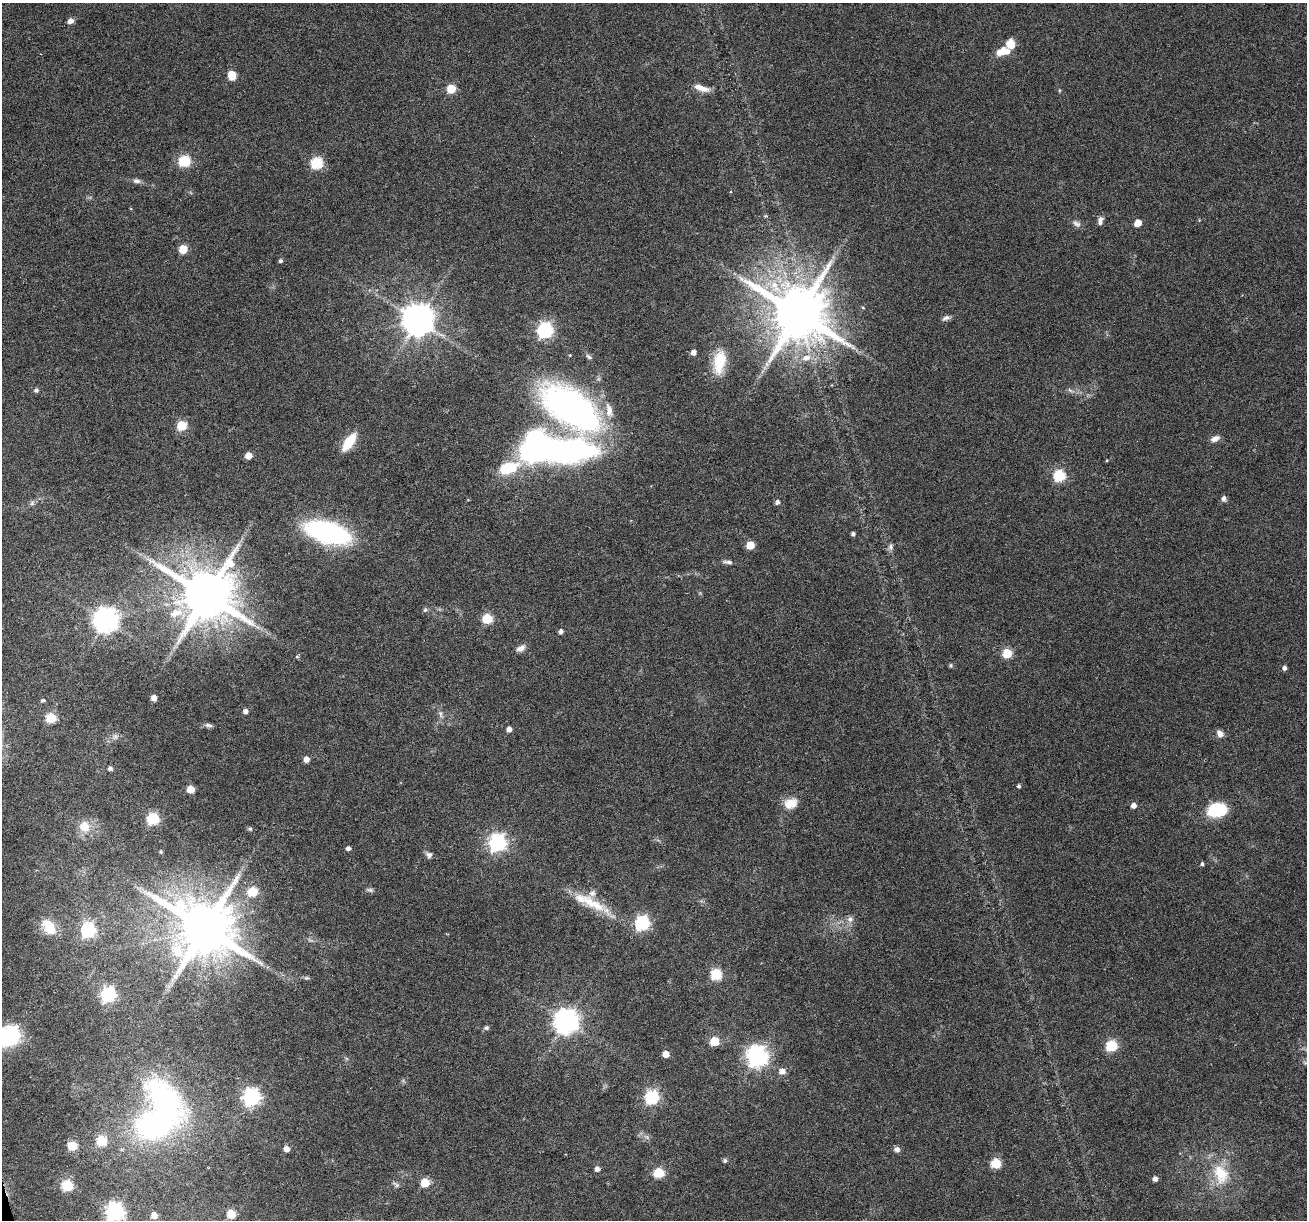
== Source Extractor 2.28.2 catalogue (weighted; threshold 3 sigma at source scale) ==
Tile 7 of 4 x 4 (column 3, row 2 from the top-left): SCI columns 2611-3915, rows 2542-3759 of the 5220 x 5030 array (HDU 1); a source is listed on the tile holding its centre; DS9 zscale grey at full resolution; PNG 1309 x 1222 px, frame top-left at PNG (2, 3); no overlay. Shown black and unused: <1% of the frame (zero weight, under 3 of 6 exposures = <1% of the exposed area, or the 3 px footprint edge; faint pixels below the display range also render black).
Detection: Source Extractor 2.28.2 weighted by HDU 2 'WHT'; one run over the whole footprint, this tile lists its part. Background 0.0385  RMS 0.0026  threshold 0.0106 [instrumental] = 3 sigma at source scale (4.09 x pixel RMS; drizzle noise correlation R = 1.36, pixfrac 0.8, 0.0396/0.0396 arcsec/px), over >= 5 px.
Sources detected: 127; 2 too faint to see at this stretch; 3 inside a brighter object's white glare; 1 long thin detection or spike segment (spike, bleed or trail) — not listed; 4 inside a brighter listed object's ellipse — not listed separately; the other 117 listed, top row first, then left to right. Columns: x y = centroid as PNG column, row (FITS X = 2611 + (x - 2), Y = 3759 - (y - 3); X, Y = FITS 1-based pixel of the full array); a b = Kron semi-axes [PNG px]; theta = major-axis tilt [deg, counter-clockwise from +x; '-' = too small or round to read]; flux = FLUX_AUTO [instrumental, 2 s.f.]
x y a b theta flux
70 21 6 5 - 1.5
1010 44 10 9 - 3.7
1002 51 17 9 36 3.7
232 75 7 5 -74 6.9
702 88 19 6 -17 2.5
451 89 5 5 - 9.6
184 161 6 6 - 24
317 163 6 6 - 27
136 181 11 7 -6 0.9
731 192 4 3 - 0.27
1100 221 9 6 76 1.1
1138 223 5 5 - 4.1
1076 224 13 7 -30 1
183 249 5 5 - 8.1
280 261 5 4 - 0.53
775 287 26 12 -52 7
863 308 4 4 - 0.26
798 313 16 15 - 1800
946 318 11 6 24 0.86
418 320 9 9 - 500
545 330 7 6 - 70
693 352 5 4 - 1.4
589 357 9 5 -34 0.62
806 358 12 8 20 2.4
719 362 32 15 83 7.3
36 390 6 5 - 0.62
1070 390 9 4 -30 0.61
570 406 51 27 -46 120
609 410 23 10 -79 3.6
182 425 5 5 - 14
1215 439 12 7 25 1.4
349 442 23 9 56 5.8
553 450 80 25 -3 84
248 456 5 5 - 3.7
1107 460 4 3 - 0.21
1059 476 6 6 - 25
1224 498 7 6 - 0.83
777 502 5 5 - 0.93
32 503 7 6 - 0.61
327 532 33 15 -16 54
853 534 4 4 - 0.59
750 545 5 5 - 6.9
891 547 10 7 80 0.77
728 562 14 4 -4 0.87
207 595 15 14 - 1700
425 610 6 5 - 0.46
176 613 22 12 14 4.7
487 618 6 5 - 15
106 620 8 8 - 260
561 631 5 4 - 0.91
521 648 13 7 29 1.3
1007 653 5 5 - 12
297 656 6 4 1 0.3
951 665 5 4 - 0.43
1284 668 5 5 - 0.73
154 698 4 4 - 1.8
43 700 5 4 - 0.46
245 711 5 5 - 1
440 714 11 5 -85 0.92
51 718 5 5 - 16
208 725 11 5 -8 0.7
509 729 4 4 - 1.5
1220 733 9 7 -50 1.4
115 736 8 6 89 0.77
306 759 5 5 - 1.9
110 768 5 4 - 0.69
1019 786 5 4 - 0.45
190 789 5 5 - 5.6
791 803 16 12 22 3.8
1133 805 5 5 - 1.4
1217 810 16 11 8 16
153 819 6 6 - 29
84 827 16 14 -57 4.2
250 829 6 5 - 0.43
497 843 7 7 - 94
348 848 5 4 - 0.81
161 851 3 3 - 0.3
429 855 9 7 -37 0.94
1202 864 5 4 - 0.46
370 890 10 5 -18 0.6
253 892 6 5 - 12
597 905 47 13 -30 8.3
850 919 10 7 45 1.2
642 923 6 6 - 55
48 926 21 13 -55 5.4
205 928 16 15 - 2000
88 930 6 6 - 53
716 974 6 6 - 21
307 978 8 4 18 0.44
108 994 6 6 - 51
565 1021 8 8 - 240
486 1028 7 6 - 0.53
12 1035 7 6 - 74
714 1041 5 5 - 10
1111 1046 6 6 - 23
666 1054 5 5 - 3.6
757 1056 8 7 - 160
782 1071 6 5 - 2.1
252 1097 7 7 - 79
652 1097 6 6 - 43
152 1124 19 15 -6 68
101 1141 5 5 - 16
72 1146 5 5 - 12
286 1149 5 5 - 1.7
897 1149 7 6 - 1
725 1160 6 5 - 0.5
996 1163 6 5 - 14
597 1169 5 5 - 1
659 1173 6 5 - 17
1221 1174 32 22 -70 11
1155 1179 5 5 - 1.2
425 1183 5 5 - 9.2
67 1185 6 6 - 20
396 1185 12 5 -35 0.64
114 1212 7 7 - 110
231 1214 5 5 - 9.8
154 1215 5 5 - 1.9
Isophote crosses this tile's border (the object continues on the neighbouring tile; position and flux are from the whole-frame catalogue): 1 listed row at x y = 114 1212